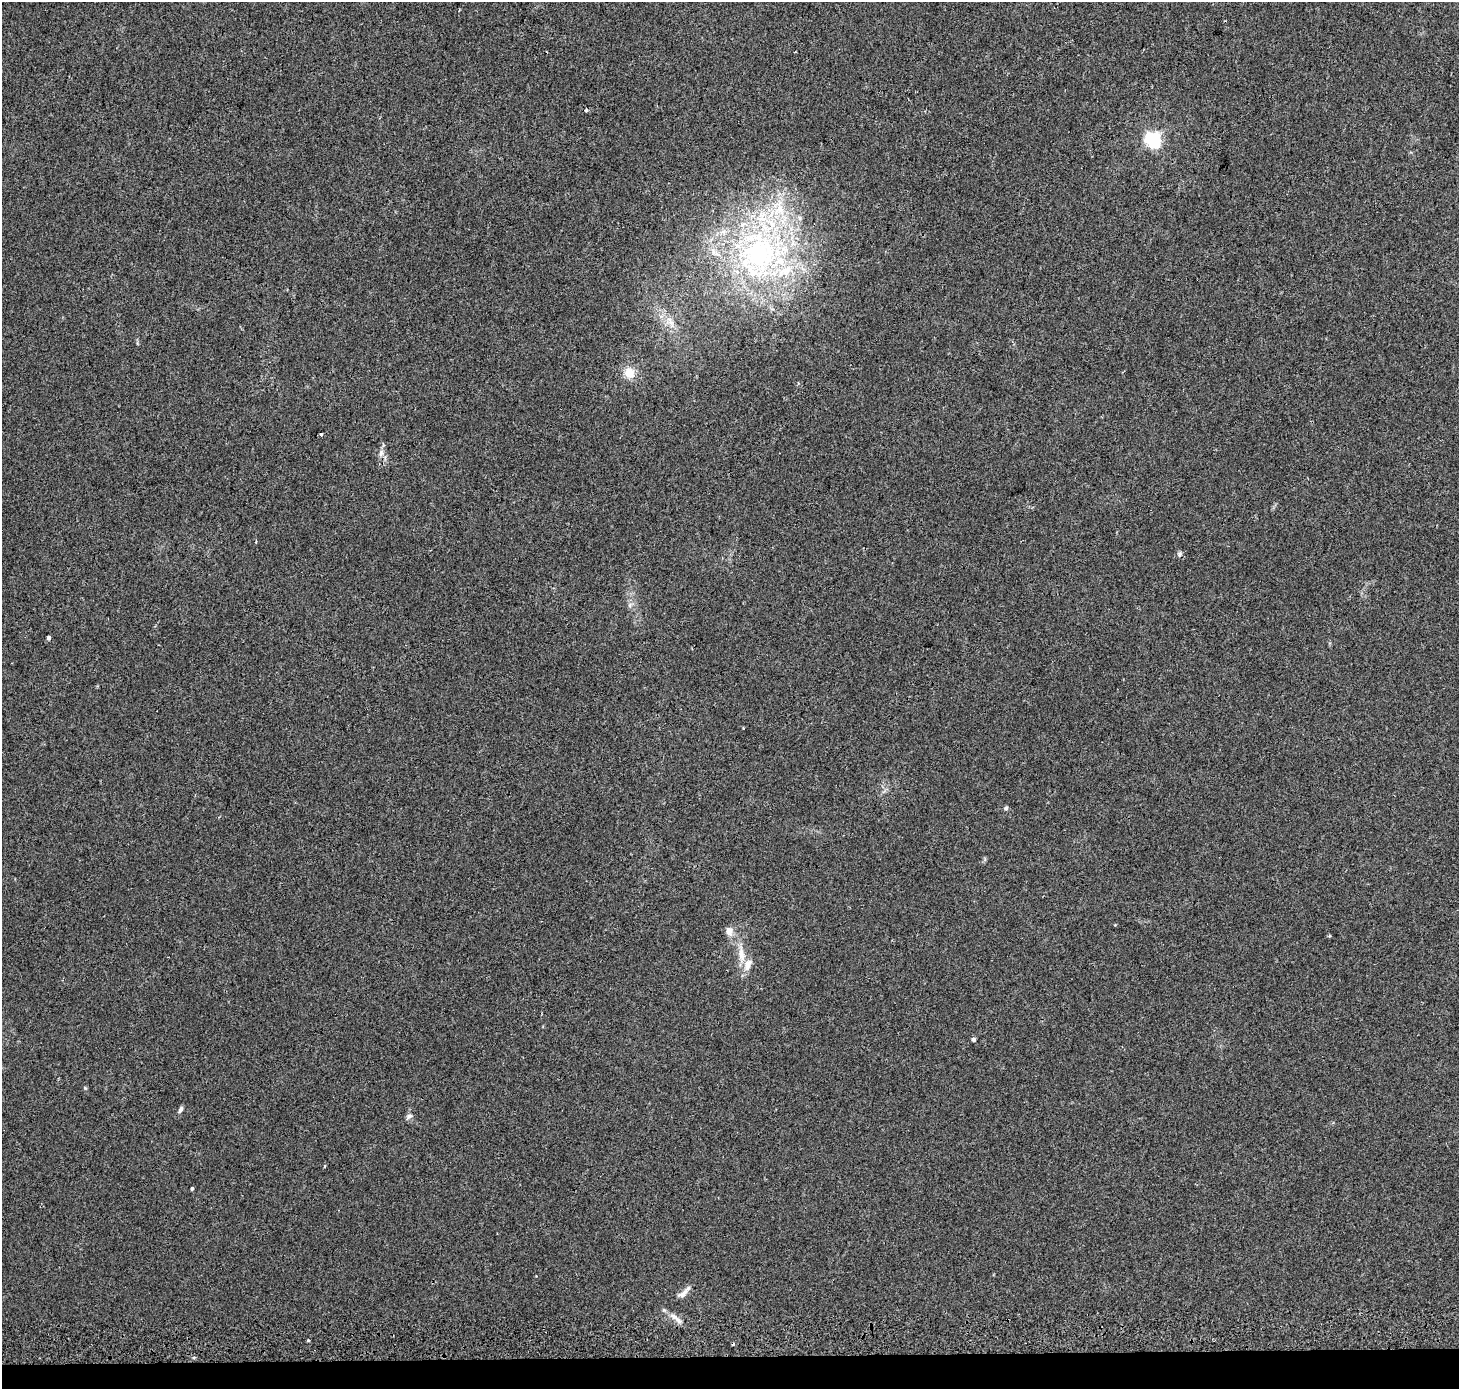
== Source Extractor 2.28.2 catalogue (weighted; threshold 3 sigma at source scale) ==
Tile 8 of 3 x 3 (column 2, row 3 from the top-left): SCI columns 1508-2964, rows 279-1665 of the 4462 x 4713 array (HDU 1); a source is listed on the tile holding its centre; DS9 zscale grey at full resolution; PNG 1461 x 1391 px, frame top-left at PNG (2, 2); no overlay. Shown black and unused: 2% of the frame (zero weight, under 2 of 3 exposures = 4% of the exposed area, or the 3 px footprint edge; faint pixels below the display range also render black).
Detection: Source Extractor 2.28.2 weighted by HDU 2 'WHT'; one run over the whole footprint, this tile lists its part. Background 0.0288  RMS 0.0049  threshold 0.0221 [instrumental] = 3 sigma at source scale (4.5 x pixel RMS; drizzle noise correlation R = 1.50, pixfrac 1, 0.0396/0.0396 arcsec/px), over >= 5 px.
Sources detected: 28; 4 cosmic-ray / hot-pixel residue — not listed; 2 inside a brighter listed object's ellipse — not listed separately; the other 22 listed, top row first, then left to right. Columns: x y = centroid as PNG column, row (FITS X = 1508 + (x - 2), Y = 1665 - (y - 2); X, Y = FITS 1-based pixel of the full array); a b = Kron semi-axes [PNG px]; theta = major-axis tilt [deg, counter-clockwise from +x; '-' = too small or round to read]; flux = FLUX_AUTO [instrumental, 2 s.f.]
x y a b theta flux
586 110 3 3 - 1.3
1153 140 6 6 - 130
759 255 72 57 59 130
670 321 17 7 -55 4.5
629 373 13 13 - 6.5
321 434 3 3 - 1
381 453 10 7 66 2
630 605 7 4 72 0.93
48 638 3 3 - 7.1
743 728 3 3 - 0.99
1006 808 6 5 - 0.85
729 931 10 8 89 3.2
741 954 20 9 -78 6.1
973 1039 5 4 - 1
85 1088 5 4 - 0.5
180 1109 8 4 65 1.4
409 1116 10 6 37 1.5
325 1166 3 3 - 0.59
192 1188 3 3 - 1.5
683 1294 18 7 38 2.9
673 1316 10 7 -39 2.6
308 1340 3 3 - 1.4